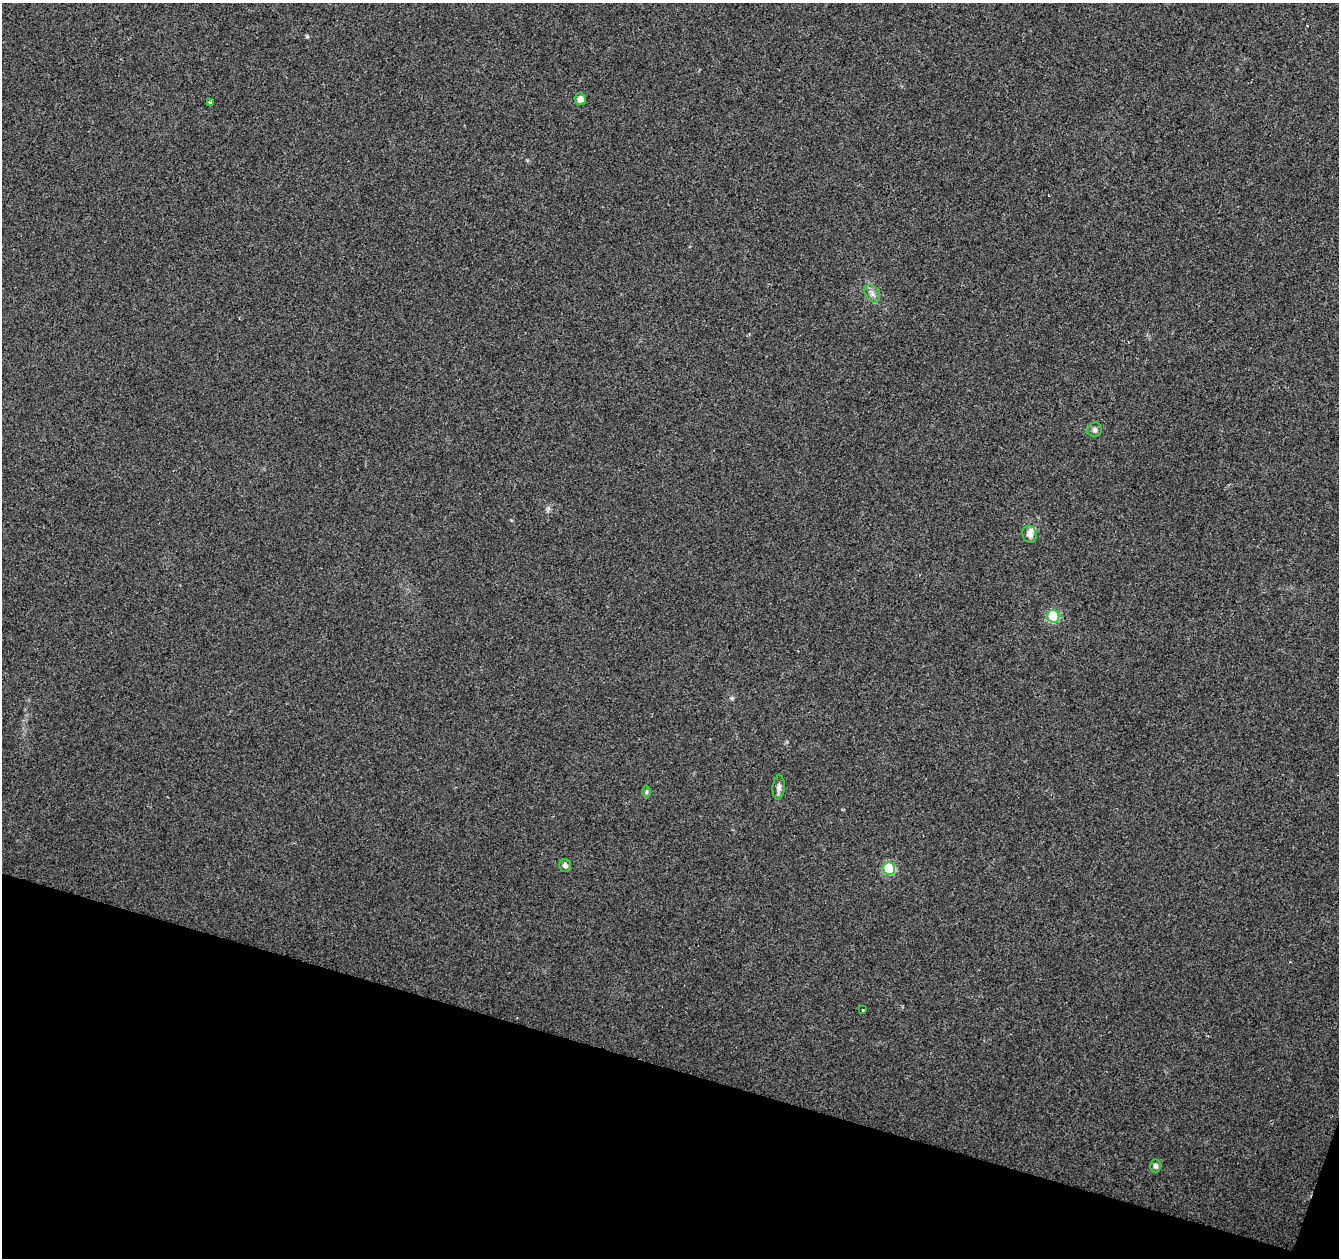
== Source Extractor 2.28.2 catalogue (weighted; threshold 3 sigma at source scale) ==
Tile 15 of 4 x 4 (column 3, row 4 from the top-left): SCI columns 2677-4013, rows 218-1473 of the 5363 x 5521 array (HDU 1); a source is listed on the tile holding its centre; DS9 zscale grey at full resolution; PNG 1341 x 1260 px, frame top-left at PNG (2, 3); each listed source drawn as its Kron ellipse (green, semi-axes under 4 px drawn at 4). Shown black and unused: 15% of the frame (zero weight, under 2 of 3 exposures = <1% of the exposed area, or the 3 px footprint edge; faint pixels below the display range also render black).
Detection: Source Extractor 2.28.2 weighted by HDU 2 'WHT'; one run over the whole footprint, this tile lists its part. Background 0.0286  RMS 0.0056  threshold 0.025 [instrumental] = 3 sigma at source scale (4.5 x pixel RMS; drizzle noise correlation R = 1.50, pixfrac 1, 0.0396/0.0396 arcsec/px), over >= 5 px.
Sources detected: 14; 1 cosmic-ray / hot-pixel residue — neither listed nor drawn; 1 inside a brighter listed object's ellipse — not listed separately; the other 12 listed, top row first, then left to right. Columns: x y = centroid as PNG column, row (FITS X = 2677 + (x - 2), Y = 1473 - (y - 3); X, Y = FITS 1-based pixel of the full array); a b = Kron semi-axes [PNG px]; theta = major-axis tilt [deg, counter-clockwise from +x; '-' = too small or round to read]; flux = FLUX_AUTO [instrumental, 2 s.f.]
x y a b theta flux
580 99 6 5 - 3.3
210 102 3 3 - 1.5
872 294 10 6 -52 2.2
1095 430 7 7 - 1.6
1030 534 8 7 - 3.1
1053 616 6 6 - 51
779 787 12 6 85 2.1
647 792 6 4 89 0.81
565 865 6 6 - 2.2
889 869 6 5 - 39
863 1010 3 2 - 1.1
1155 1166 6 5 - 2.1